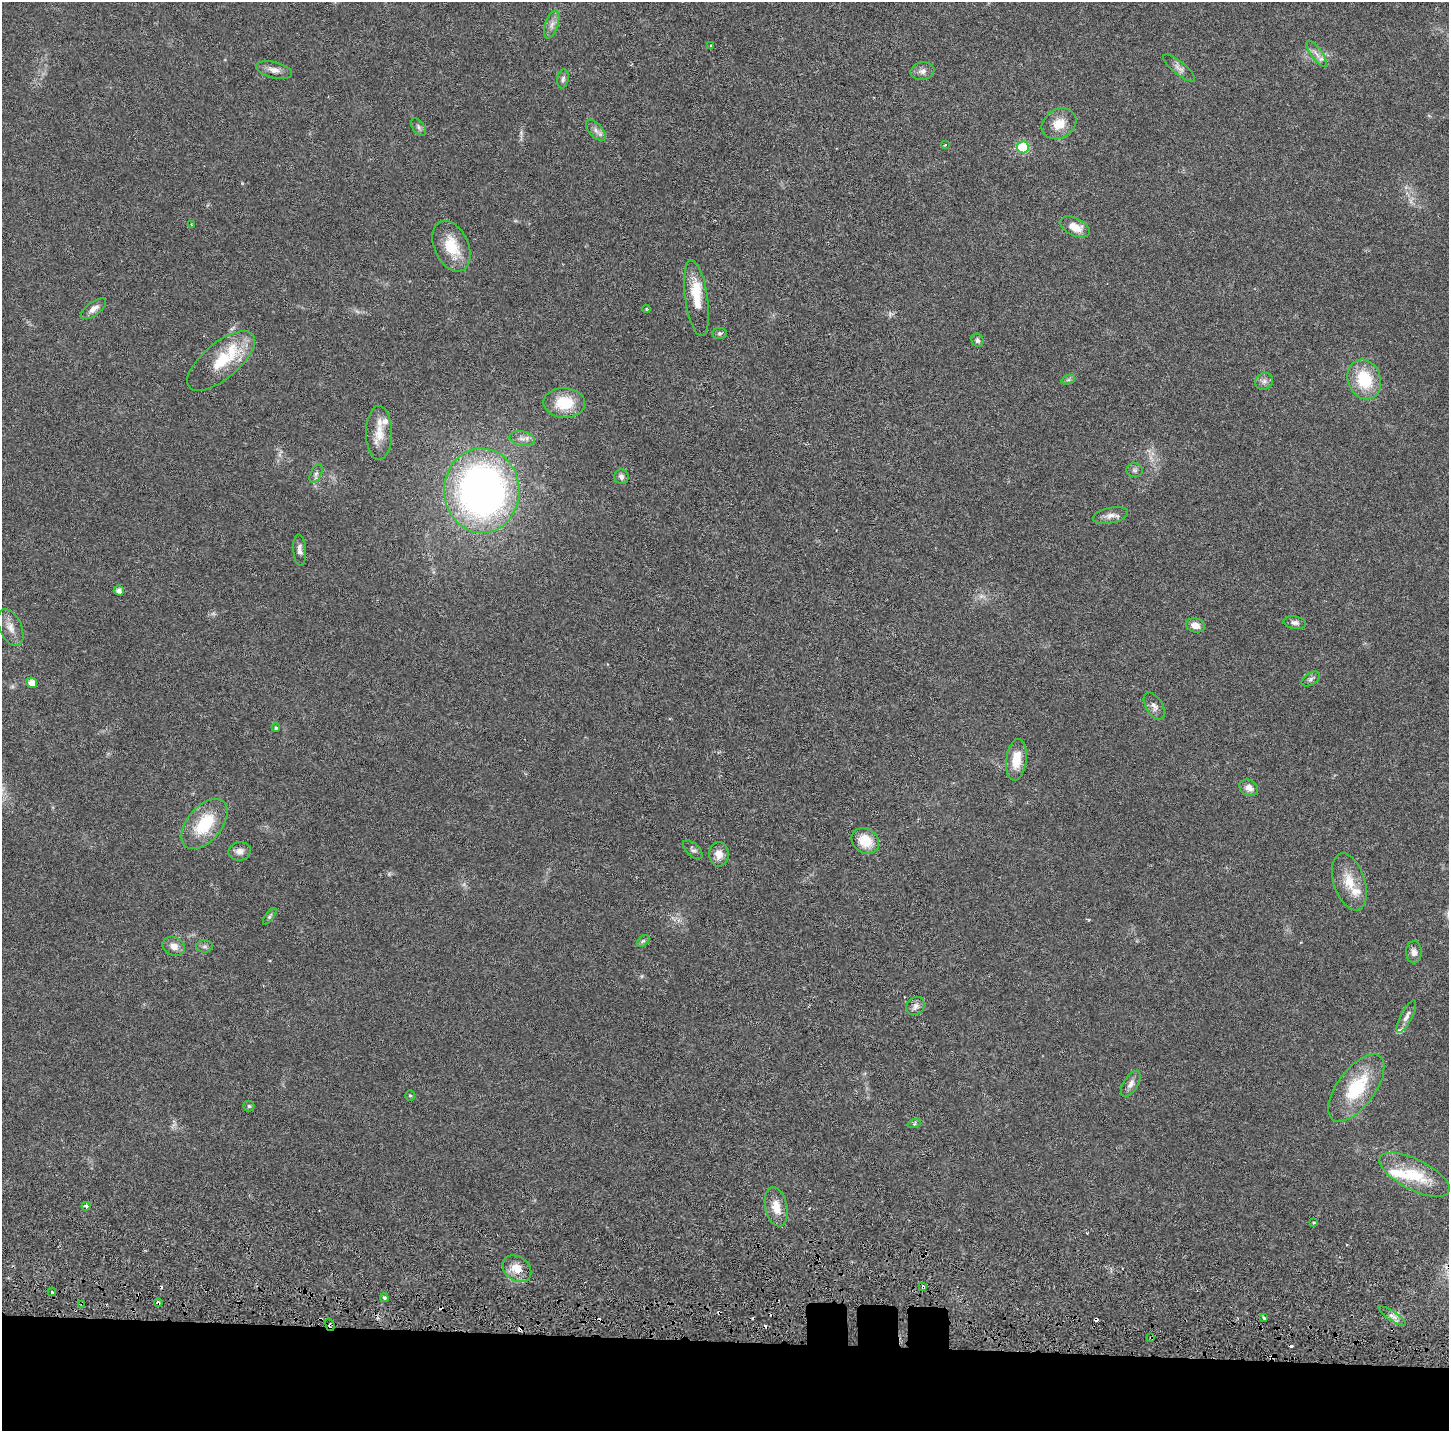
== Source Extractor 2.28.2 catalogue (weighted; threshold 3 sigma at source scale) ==
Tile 8 of 3 x 3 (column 2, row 3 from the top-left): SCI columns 1664-3110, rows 87-1515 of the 4778 x 4489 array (HDU 1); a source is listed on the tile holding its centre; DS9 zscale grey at full resolution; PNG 1451 x 1433 px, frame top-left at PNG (2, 2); each listed source drawn as its Kron ellipse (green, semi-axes under 4 px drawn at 4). Shown black and unused: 7% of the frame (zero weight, under 3 of 6 exposures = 9% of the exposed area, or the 3 px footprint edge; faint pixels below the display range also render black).
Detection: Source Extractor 2.28.2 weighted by HDU 2 'WHT'; one run over the whole footprint, this tile lists its part. Background 0.0271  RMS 0.0022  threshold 0.00913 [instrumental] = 3 sigma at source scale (4.09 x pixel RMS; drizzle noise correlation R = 1.36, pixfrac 0.8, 0.0396/0.0396 arcsec/px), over >= 5 px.
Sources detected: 95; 3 too faint to see at this stretch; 11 cosmic-ray / hot-pixel residue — neither listed nor drawn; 6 inside a brighter listed object's ellipse — not listed separately; the other 75 listed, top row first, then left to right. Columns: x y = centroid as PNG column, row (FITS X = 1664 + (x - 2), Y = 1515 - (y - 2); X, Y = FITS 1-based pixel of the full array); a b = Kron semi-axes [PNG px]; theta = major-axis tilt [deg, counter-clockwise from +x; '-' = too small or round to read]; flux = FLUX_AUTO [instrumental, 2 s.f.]
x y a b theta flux
552 24 14 6 72 1.2
711 46 4 3 - 0.24
1317 54 15 5 -54 1.2
1179 68 20 6 -39 1.2
274 70 18 8 -13 1.4
922 71 12 8 11 1.1
563 79 9 5 81 0.56
1059 124 18 14 30 3.4
418 127 10 6 -55 0.57
596 130 13 6 -49 1
945 144 4 3 - 0.19
1023 147 6 6 - 15
192 225 3 3 - 0.22
1075 227 16 9 -24 2.9
451 246 27 17 -65 6
696 298 38 11 -82 5.3
93 309 15 6 36 1.3
646 309 4 4 - 0.22
720 333 7 5 0 0.43
977 340 7 6 - 0.48
221 361 41 18 40 8.3
1364 379 20 16 -68 8.9
1068 380 7 4 18 0.42
1264 381 9 8 - 0.86
564 403 21 15 -3 6.7
379 433 27 13 -89 3.7
522 439 13 7 -10 1.2
1135 470 8 7 - 0.59
316 473 10 5 65 0.67
621 477 7 7 - 0.71
482 491 42 37 -88 110
1110 515 18 8 12 1.4
300 550 15 6 -86 1
119 591 5 5 - 0.98
1295 623 11 6 -7 0.81
1195 625 9 7 -14 1.7
10 627 19 11 -65 2
1311 679 10 6 33 0.6
32 683 5 5 - 1.7
1154 706 15 8 -59 1.2
276 728 4 3 - 0.26
1016 760 21 10 83 4.1
1249 788 10 7 -30 1.4
204 824 29 17 50 9.5
865 841 14 12 -35 5
693 850 12 6 -42 0.62
240 851 11 9 9 1.3
719 854 12 9 90 1.9
1349 882 30 15 -72 4.9
270 916 10 4 54 0.41
643 941 7 4 43 0.4
174 946 11 9 -27 1.6
204 946 8 6 0 0.52
1414 952 11 8 -88 1
916 1006 10 8 46 1
1406 1016 18 5 63 1
1131 1084 14 7 58 1.2
1356 1088 39 18 53 12
410 1095 5 4 - 0.27
249 1106 5 5 - 0.35
914 1124 7 4 19 0.33
1414 1175 39 15 -27 7.8
86 1206 4 3 - 0.62
776 1207 20 11 -77 3
1314 1223 3 2 - 0.27
517 1269 16 12 -36 2.9
923 1287 3 3 - 0.46
52 1292 4 4 - 0.29
384 1298 4 4 - 0.39
158 1303 4 3 - 0.3
82 1304 3 2 - 0.23
1392 1316 16 4 -33 1
1264 1318 3 3 - 0.46
330 1325 6 3 -71 0.43
1151 1338 3 3 - 0.28
Overlapping masked pixels (flux is a lower limit): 5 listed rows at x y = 923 1287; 158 1303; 82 1304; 330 1325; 1151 1338